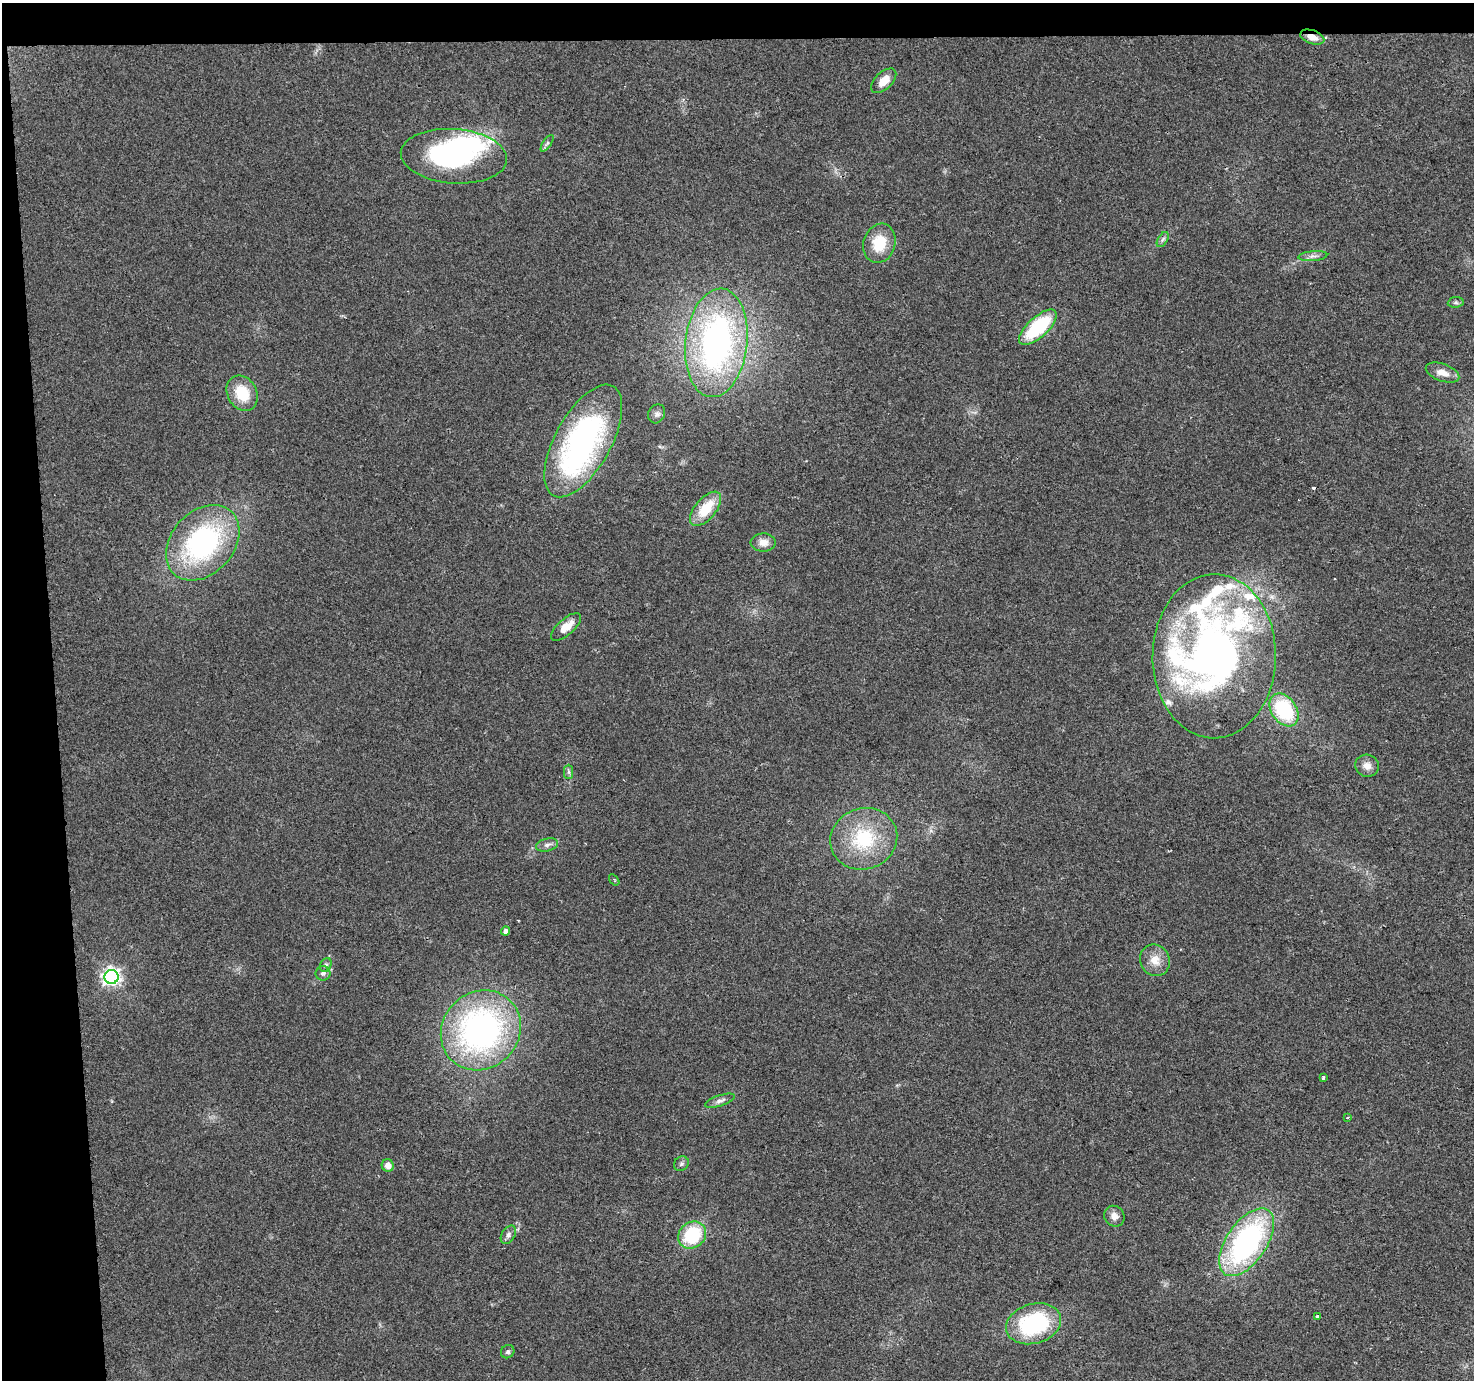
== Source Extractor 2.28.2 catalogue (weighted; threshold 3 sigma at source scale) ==
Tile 1 of 3 x 3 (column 1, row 1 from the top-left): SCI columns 1-1472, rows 2781-4158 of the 4417 x 4158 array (HDU 1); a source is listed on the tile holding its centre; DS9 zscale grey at full resolution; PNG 1476 x 1382 px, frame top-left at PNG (2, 3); each listed source drawn as its Kron ellipse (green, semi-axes under 4 px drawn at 4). Shown black and unused: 6% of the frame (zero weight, under 2 of 3 exposures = <1% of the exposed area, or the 3 px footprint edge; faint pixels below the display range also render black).
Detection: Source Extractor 2.28.2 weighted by HDU 2 'WHT'; one run over the whole footprint, this tile lists its part. Background 0.0484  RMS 0.0068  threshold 0.0304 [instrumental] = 3 sigma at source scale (4.5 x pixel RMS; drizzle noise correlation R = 1.50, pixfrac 1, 0.0396/0.0396 arcsec/px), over >= 5 px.
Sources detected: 53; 2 inside a brighter object's white glare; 2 cosmic-ray / hot-pixel residue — neither listed nor drawn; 6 inside a brighter listed object's ellipse — not listed separately; the other 43 listed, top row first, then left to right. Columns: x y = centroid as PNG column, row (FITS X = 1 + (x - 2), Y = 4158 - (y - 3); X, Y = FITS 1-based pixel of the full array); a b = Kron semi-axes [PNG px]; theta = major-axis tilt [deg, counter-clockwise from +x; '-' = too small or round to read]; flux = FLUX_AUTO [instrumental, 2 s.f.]
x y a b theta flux
1312 37 12 6 -19 6.6
884 81 15 8 44 8.8
547 143 9 4 56 1.6
454 156 53 27 -4 110
1163 239 8 5 59 1.7
879 243 20 16 73 20
1313 256 14 5 5 2.7
1456 302 8 5 5 1.5
1038 327 24 10 42 50
716 343 54 31 83 210
1442 373 17 8 -20 7
242 393 19 14 -60 21
657 414 10 8 62 2.5
583 441 62 28 61 180
706 509 21 10 50 20
763 542 12 9 0 5.5
203 543 42 31 48 120
566 627 18 8 41 8.7
1214 656 82 61 89 360
1284 710 18 12 -55 50
1367 766 12 11 - 5.1
569 772 7 4 -89 1.5
864 839 34 30 21 45
547 845 11 6 14 2.6
614 880 6 3 -54 0.84
506 931 4 4 - 2.9
1155 960 16 14 -60 9.1
326 965 7 5 61 1.4
323 973 7 7 - 2.1
111 977 7 7 - 260
481 1030 42 38 44 200
1323 1077 3 3 - 3.1
720 1101 16 5 18 2.9
1348 1118 3 3 - 2.4
681 1164 8 7 - 1.7
388 1165 6 6 - 5
1114 1216 11 10 - 4.9
508 1235 10 6 59 2.4
692 1235 15 12 39 41
1247 1242 38 20 56 150
1318 1316 4 3 - 2.8
1034 1324 28 20 16 70
508 1352 7 6 - 1.8
Overlapping masked pixels (flux is a lower limit): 1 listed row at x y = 1312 37